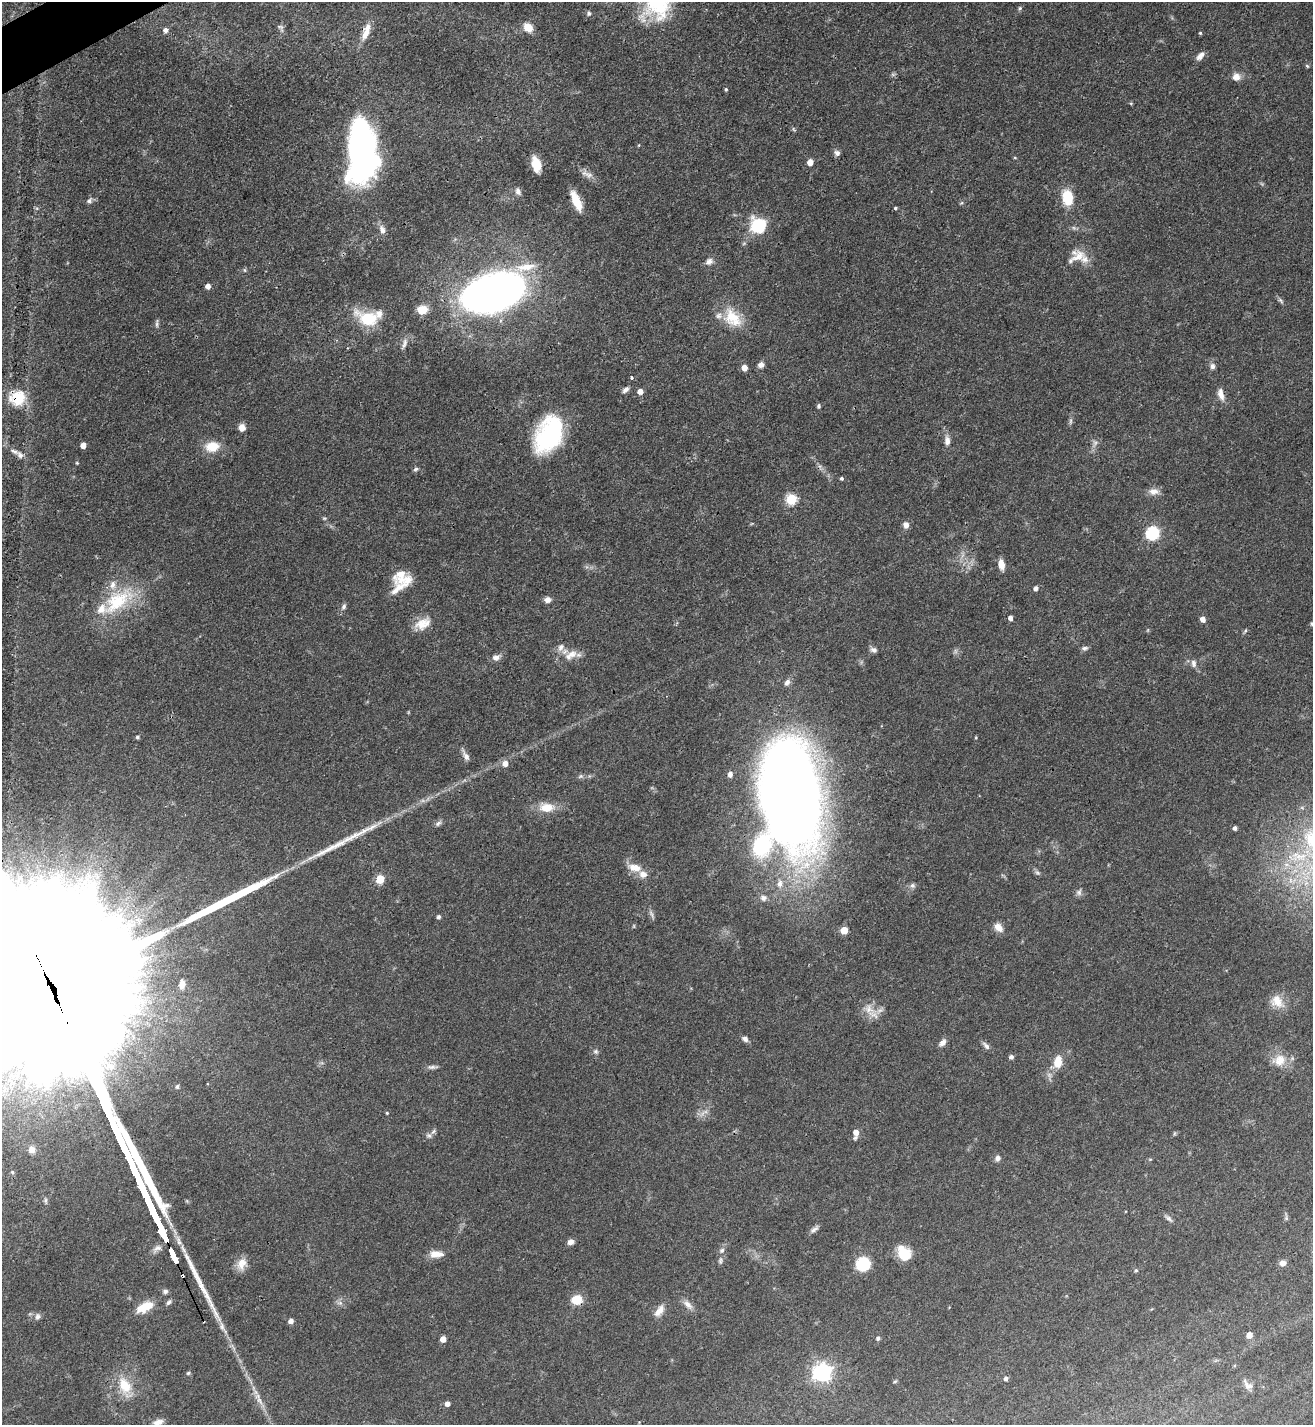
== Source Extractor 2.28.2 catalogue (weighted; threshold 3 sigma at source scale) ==
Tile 11 of 4 x 4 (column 3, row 3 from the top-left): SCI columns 2778-4088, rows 1428-2850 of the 5688 x 5698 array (HDU 1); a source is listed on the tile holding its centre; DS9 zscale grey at full resolution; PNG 1315 x 1427 px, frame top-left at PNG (2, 2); no overlay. Shown black and unused: <1% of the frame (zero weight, under 3 of 4 exposures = <1% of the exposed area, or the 3 px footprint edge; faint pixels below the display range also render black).
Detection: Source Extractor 2.28.2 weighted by HDU 2 'WHT'; one run over the whole footprint, this tile lists its part. Background 0.0609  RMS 0.0039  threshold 0.0177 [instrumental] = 3 sigma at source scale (4.5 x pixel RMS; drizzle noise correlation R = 1.50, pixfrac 1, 0.05/0.05 arcsec/px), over >= 5 px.
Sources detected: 174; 1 too faint to see at this stretch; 2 inside a brighter object's white glare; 1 cosmic-ray / hot-pixel residue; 5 long thin detections or spike segments (spike, bleed or trail) — not listed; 12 inside a brighter listed object's ellipse — not listed separately; the other 153 listed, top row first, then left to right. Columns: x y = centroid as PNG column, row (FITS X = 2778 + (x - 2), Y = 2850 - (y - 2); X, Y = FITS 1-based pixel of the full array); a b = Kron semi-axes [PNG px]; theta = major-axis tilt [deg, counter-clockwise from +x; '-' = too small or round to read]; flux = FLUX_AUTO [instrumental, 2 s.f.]
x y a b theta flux
1020 8 6 4 72 0.66
589 13 7 5 -77 0.89
280 27 10 4 -23 0.84
528 27 11 9 -46 4.5
165 30 6 6 - 1.8
366 32 25 9 71 5.3
1200 33 4 3 - 0.5
1200 56 12 7 45 2.1
1307 66 5 4 - 0.5
893 75 7 4 0 0.68
1236 77 11 10 - 2.8
726 89 5 4 - 0.54
1131 103 5 3 - 0.37
794 129 8 3 -45 0.49
363 142 57 26 -88 100
639 145 5 3 - 0.3
837 153 7 7 - 1.4
1015 158 5 3 - 0.36
810 162 5 5 - 3.6
536 164 13 8 -75 8.6
589 175 12 9 -21 2.4
518 192 9 6 -65 1.6
1067 198 18 12 -81 9.9
89 201 8 6 40 1.1
576 201 20 7 -67 7.9
895 208 4 3 - 0.74
758 225 15 13 -46 21
382 230 12 8 -70 2.2
744 243 6 4 20 0.55
1078 256 22 17 22 6.8
709 261 9 7 37 2.1
245 270 6 4 -89 0.51
208 286 5 4 - 2.4
493 293 52 29 16 240
1281 300 10 5 -49 0.93
422 310 8 7 - 7.9
732 318 30 19 -50 11
369 319 35 18 -23 14
157 324 13 3 84 0.9
404 343 15 6 73 1.8
761 365 8 7 - 1.8
1212 366 8 6 -80 1.4
744 368 5 5 - 3.8
631 377 3 3 - 1.2
625 390 8 5 38 1.5
640 391 5 5 - 2.3
1221 394 17 7 -76 2.9
17 398 21 19 5 11
819 406 6 4 81 0.71
1070 421 8 4 82 0.84
242 427 8 7 - 2.7
549 434 36 23 64 50
947 441 12 7 -87 2.6
1095 442 8 6 -73 1.2
83 445 5 4 - 3.1
212 446 18 13 7 7.4
20 455 9 6 -46 1.7
416 469 7 5 19 0.8
842 478 4 4 - 0.69
1154 491 14 8 -4 2.8
791 499 6 6 - 25
324 518 6 4 -18 0.51
906 525 8 7 - 1.8
1153 533 6 6 - 47
1001 565 11 6 -80 3.7
1036 588 5 5 - 1.4
398 589 28 13 43 6
547 600 7 6 - 2
117 602 52 23 37 25
344 606 8 6 50 1
1010 618 4 4 - 1.7
1203 619 5 5 - 2.5
422 624 21 14 39 5.9
1312 624 5 4 - 0.76
1246 630 5 3 - 0.51
561 647 12 8 65 2.3
1085 648 9 5 8 1
874 650 9 6 -16 1.4
571 655 21 10 31 4.8
496 657 10 7 18 2
1193 663 11 7 -82 1.6
787 683 9 6 53 1.7
137 737 5 4 - 0.73
466 756 14 6 -61 2
505 763 7 6 - 2.7
730 774 5 5 - 1.9
580 776 8 5 22 0.86
790 794 97 50 -83 590
547 807 21 12 2 6.4
438 823 9 5 45 1.1
1235 828 4 4 - 1.2
635 867 19 9 -12 5.1
1037 873 9 6 -47 0.97
380 879 5 5 - 14
912 886 7 6 - 1.2
1079 892 9 7 67 1.4
764 898 9 8 - 1.9
651 914 13 4 -62 1.1
439 917 4 4 - 1.1
998 927 11 8 -49 3.4
844 930 5 5 - 8.8
182 984 10 6 84 2.6
1277 1001 20 14 -42 5.4
873 1014 20 9 -26 4.5
745 1039 7 6 - 1.4
942 1042 10 6 47 1.9
986 1046 11 6 -48 1.5
596 1051 7 6 - 0.89
1011 1057 5 5 - 1.3
1279 1060 19 17 33 6.4
1058 1062 11 7 79 7.5
432 1067 14 5 -2 1.3
177 1086 5 4 - 0.8
387 1113 4 3 - 0.38
856 1133 9 5 84 3.3
429 1136 8 6 -34 1.2
32 1150 8 8 - 2.1
997 1158 8 7 - 1.4
12 1172 4 4 - 0.49
45 1201 7 4 84 0.71
1168 1218 13 5 -38 1.2
1286 1218 6 5 - 0.67
814 1229 13 5 37 1.4
570 1242 7 6 - 1.9
722 1250 7 6 - 1.2
904 1253 17 13 -52 8.4
436 1254 15 7 1 4.7
174 1257 12 3 -63 790
720 1261 10 5 84 1.1
1283 1263 7 6 - 2.2
242 1264 17 12 73 4.1
863 1264 10 10 - 20
1136 1270 5 4 - 0.7
165 1291 7 6 - 1.2
577 1300 7 6 - 12
340 1303 9 6 -12 1.4
688 1304 16 8 -46 2.6
144 1307 22 10 25 8
659 1311 17 8 53 3.5
38 1317 8 6 88 1.4
291 1321 5 4 - 2.1
1249 1335 5 4 - 3.9
878 1338 4 4 - 0.95
443 1339 5 4 - 3.3
822 1372 7 7 - 170
188 1373 6 4 28 0.61
1006 1379 5 5 - 0.93
895 1381 6 4 29 0.48
1247 1385 19 5 -68 1.7
125 1386 26 16 -66 10
447 1404 5 5 - 2
158 1422 12 7 20 2.4
639 1422 3 3 - 0.26
Overlapping masked pixels (flux is a lower limit): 4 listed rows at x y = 366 32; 17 398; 174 1257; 577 1300
Isophote crosses this tile's border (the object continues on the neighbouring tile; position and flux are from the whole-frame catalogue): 2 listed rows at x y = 1312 624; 158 1422